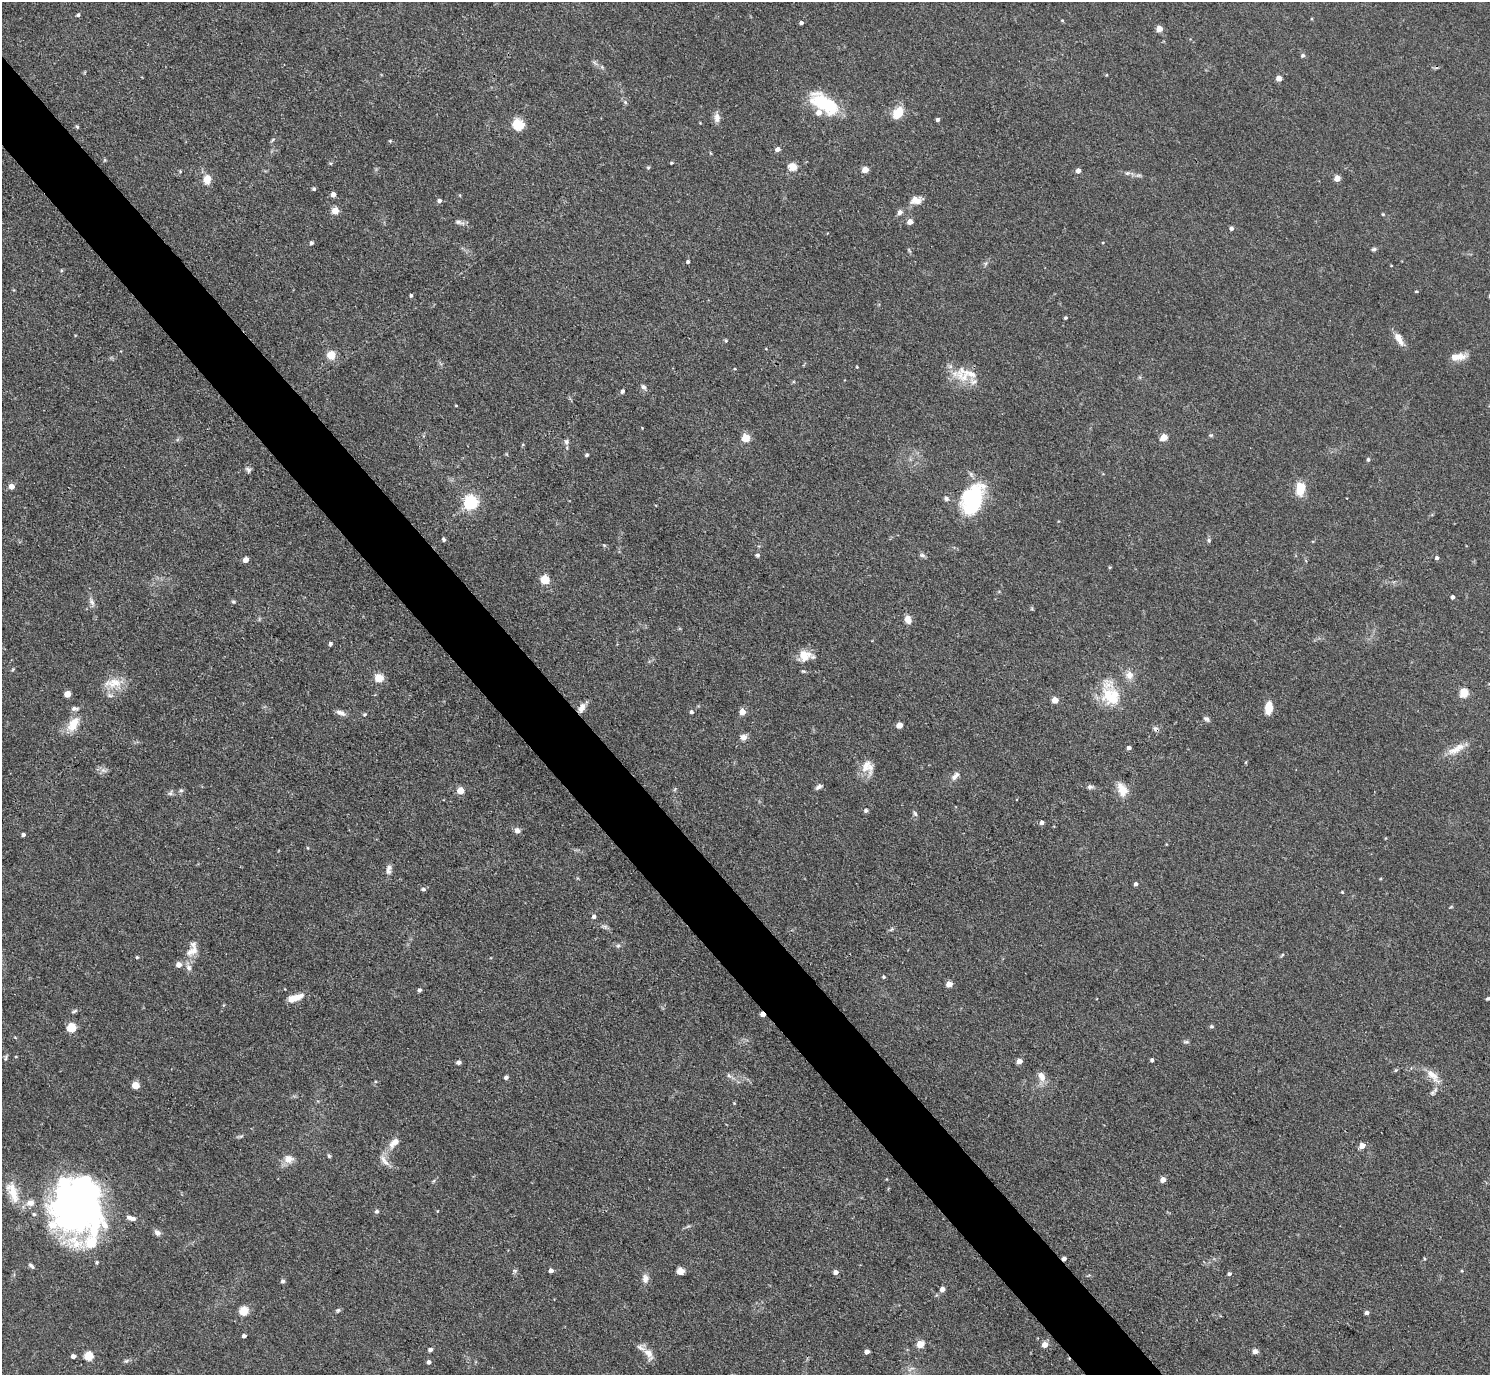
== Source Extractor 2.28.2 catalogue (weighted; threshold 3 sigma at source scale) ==
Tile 11 of 4 x 4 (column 3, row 3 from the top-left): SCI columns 2977-4464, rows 1672-3044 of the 5953 x 5949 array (HDU 1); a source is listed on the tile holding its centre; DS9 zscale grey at full resolution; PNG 1492 x 1377 px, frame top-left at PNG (2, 2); no overlay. Shown black and unused: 5% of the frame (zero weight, under 3 of 4 exposures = <1% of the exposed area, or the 3 px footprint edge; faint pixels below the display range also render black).
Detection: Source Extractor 2.28.2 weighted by HDU 2 'WHT'; one run over the whole footprint, this tile lists its part. Background 0.0829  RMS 0.0055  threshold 0.0246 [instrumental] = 3 sigma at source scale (4.5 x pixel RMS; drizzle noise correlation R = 1.50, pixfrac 1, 0.05/0.05 arcsec/px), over >= 5 px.
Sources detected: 209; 2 inside a brighter object's white glare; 1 cosmic-ray / hot-pixel residue — not listed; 12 inside a brighter listed object's ellipse — not listed separately; the other 194 listed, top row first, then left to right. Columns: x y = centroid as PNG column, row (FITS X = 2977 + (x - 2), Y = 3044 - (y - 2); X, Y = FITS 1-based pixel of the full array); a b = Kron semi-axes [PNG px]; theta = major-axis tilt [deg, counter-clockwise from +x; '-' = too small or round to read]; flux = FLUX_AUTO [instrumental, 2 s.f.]
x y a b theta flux
78 15 4 3 - 1.1
1062 20 5 3 - 0.47
801 23 4 3 - 1.4
1159 29 4 4 - 8.2
1303 55 5 5 - 1.4
602 67 7 4 -46 1
1106 75 4 3 - 0.45
1279 78 4 4 - 6.4
625 102 6 4 -47 0.86
824 103 37 17 -33 30
898 113 14 10 53 9.6
717 118 13 8 -88 3.3
938 120 4 4 - 1.2
518 124 12 11 - 11
77 127 5 4 - 0.69
273 139 6 3 20 0.69
390 141 5 4 - 0.56
777 149 5 4 - 3.1
105 160 6 3 71 0.55
671 163 4 3 - 0.6
648 167 6 4 0 0.64
793 167 5 5 - 18
865 170 5 4 - 8.6
1078 171 4 4 - 3.3
1127 173 7 5 20 1.1
1139 175 10 4 0 1.4
1337 178 5 4 - 6.8
207 179 8 7 - 8
314 189 5 4 - 0.97
333 194 4 4 - 3.4
916 200 13 10 -2 4.9
439 201 4 4 - 2
335 211 5 5 - 11
900 212 7 6 - 2
1383 214 5 4 - 0.54
459 222 14 6 -20 2.3
910 222 5 4 - 4.6
1231 228 5 5 - 1.4
311 243 5 4 - 1.4
1374 249 7 4 10 1.1
909 250 7 3 -53 0.7
688 262 4 4 - 0.93
1391 266 3 2 - 0.37
1416 291 4 3 - 0.56
411 296 4 4 - 0.93
1065 318 4 3 - 0.84
1399 339 18 7 -59 5.5
726 340 5 4 - 0.7
331 355 11 10 - 6
1458 357 20 8 6 6.5
857 367 3 3 - 0.46
735 369 4 2 - 0.38
970 373 53 10 -1 10
1140 377 6 4 73 0.67
643 387 8 6 -46 1.7
622 391 6 5 - 1.1
456 406 4 2 - 0.4
642 428 3 3 - 0.36
1211 435 5 5 - 0.84
1164 437 5 4 - 11
746 438 5 5 - 19
566 442 8 6 -87 1.7
587 455 4 4 - 1.1
1368 459 4 4 - 1.1
248 470 8 6 -54 1.6
11 486 5 5 - 4.6
1300 489 13 8 85 13
946 499 7 6 - 1.3
972 499 34 21 67 49
470 502 6 6 - 120
443 539 6 4 -65 0.98
1209 540 7 5 -83 0.95
604 545 6 4 -18 0.68
757 555 5 5 - 1
922 555 9 5 -11 1.4
1437 558 5 4 - 1.4
246 560 5 4 - 4.6
1110 567 4 4 - 0.61
545 580 5 5 - 23
1453 597 4 4 - 1.7
91 602 13 6 -63 2.3
233 602 6 4 -20 0.79
908 620 9 7 -70 4.4
330 644 5 4 - 0.95
805 655 16 14 23 7.9
13 669 6 3 71 0.62
1129 675 10 10 - 4.6
379 678 5 5 - 19
114 683 29 14 3 11
1489 684 4 3 - 0.42
1464 693 5 5 - 27
67 694 5 4 - 8.2
1113 698 43 20 -83 19
1055 700 4 4 - 8.3
582 708 12 7 65 4
1269 708 13 7 81 8
692 712 5 5 - 1.1
742 712 5 5 - 6.8
341 713 12 6 -22 2.8
365 714 5 4 - 0.72
1207 719 8 5 -36 1.5
73 724 22 13 58 9.6
899 725 4 4 - 7
743 737 9 7 24 2.7
1129 748 4 3 - 1.7
1456 749 29 9 29 7.6
866 766 24 14 -78 7.5
103 770 9 6 -8 2.1
955 776 14 6 49 2.9
819 787 9 5 35 1.7
1090 787 8 5 5 1.5
675 789 6 4 71 0.71
181 790 6 5 - 1
1122 790 19 11 -66 7.4
460 791 5 5 - 12
170 793 7 6 - 1.4
866 810 5 5 - 1.1
915 814 8 5 -62 1.1
1042 822 4 4 - 2.1
517 831 7 7 - 2.3
23 835 4 3 - 1.4
308 848 4 3 - 0.42
388 871 9 7 -49 2
1136 884 4 4 - 1.6
423 889 6 5 - 1.2
1342 892 4 3 - 0.53
594 916 5 5 - 1.8
604 927 10 5 -17 1.5
618 946 6 5 - 1.1
193 951 20 12 36 6.7
1282 955 6 4 45 0.68
137 957 4 4 - 0.64
188 967 13 7 -69 3.1
884 977 4 4 - 0.91
949 984 5 4 - 7.7
419 990 4 4 - 1.4
296 997 17 8 18 6.2
1488 998 6 4 11 0.96
74 1011 9 4 20 1
762 1014 4 3 - 4.4
1211 1026 5 5 - 1.1
71 1028 5 5 - 23
1186 1042 9 4 -4 0.95
16 1056 4 2 - 0.42
6 1057 10 4 70 1
1152 1060 4 3 - 1.2
1019 1061 4 4 - 5.5
458 1062 4 4 - 2.2
1396 1070 5 5 - 0.68
729 1076 9 5 -62 1.4
1041 1076 12 8 -61 5
1433 1076 26 10 -47 7.4
506 1077 4 4 - 1.9
135 1085 5 5 - 14
734 1103 4 3 - 0.48
241 1136 7 4 18 0.88
394 1143 17 9 45 5.4
1362 1146 5 5 - 5.1
329 1156 6 4 -62 0.8
288 1159 13 10 -1 4.9
383 1160 14 7 -61 3.8
1163 1180 4 4 - 5.2
434 1181 6 4 87 0.68
13 1192 32 12 -70 11
76 1206 66 47 -86 260
377 1212 5 5 - 1.3
131 1218 14 6 -16 3
157 1233 9 7 -48 2.1
1064 1259 4 4 - 2.6
1425 1259 4 3 - 0.57
31 1266 8 4 -46 1.2
551 1271 4 4 - 2.4
680 1271 5 5 - 13
1462 1271 4 3 - 0.5
835 1272 5 4 - 3
1229 1274 4 4 - 1.3
1089 1275 5 4 - 0.63
645 1279 12 9 87 3.4
283 1281 6 5 - 1.1
942 1289 5 4 - 3
338 1310 7 5 2 0.97
244 1311 5 5 - 24
1367 1313 4 4 - 2
244 1336 4 4 - 2.1
920 1344 5 5 - 15
1045 1345 5 5 - 6.1
430 1350 5 4 - 1.5
1255 1351 6 6 - 2.2
867 1352 4 4 - 3
649 1354 16 9 -61 5.2
73 1356 4 4 - 2.5
88 1356 5 5 - 27
126 1361 8 5 29 1.2
428 1362 5 4 - 1.9
Overlapping masked pixels (flux is a lower limit): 4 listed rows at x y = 582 708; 762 1014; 76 1206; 1064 1259
Isophote crosses this tile's border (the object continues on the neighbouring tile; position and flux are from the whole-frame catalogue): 2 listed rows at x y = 1489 684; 1488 998